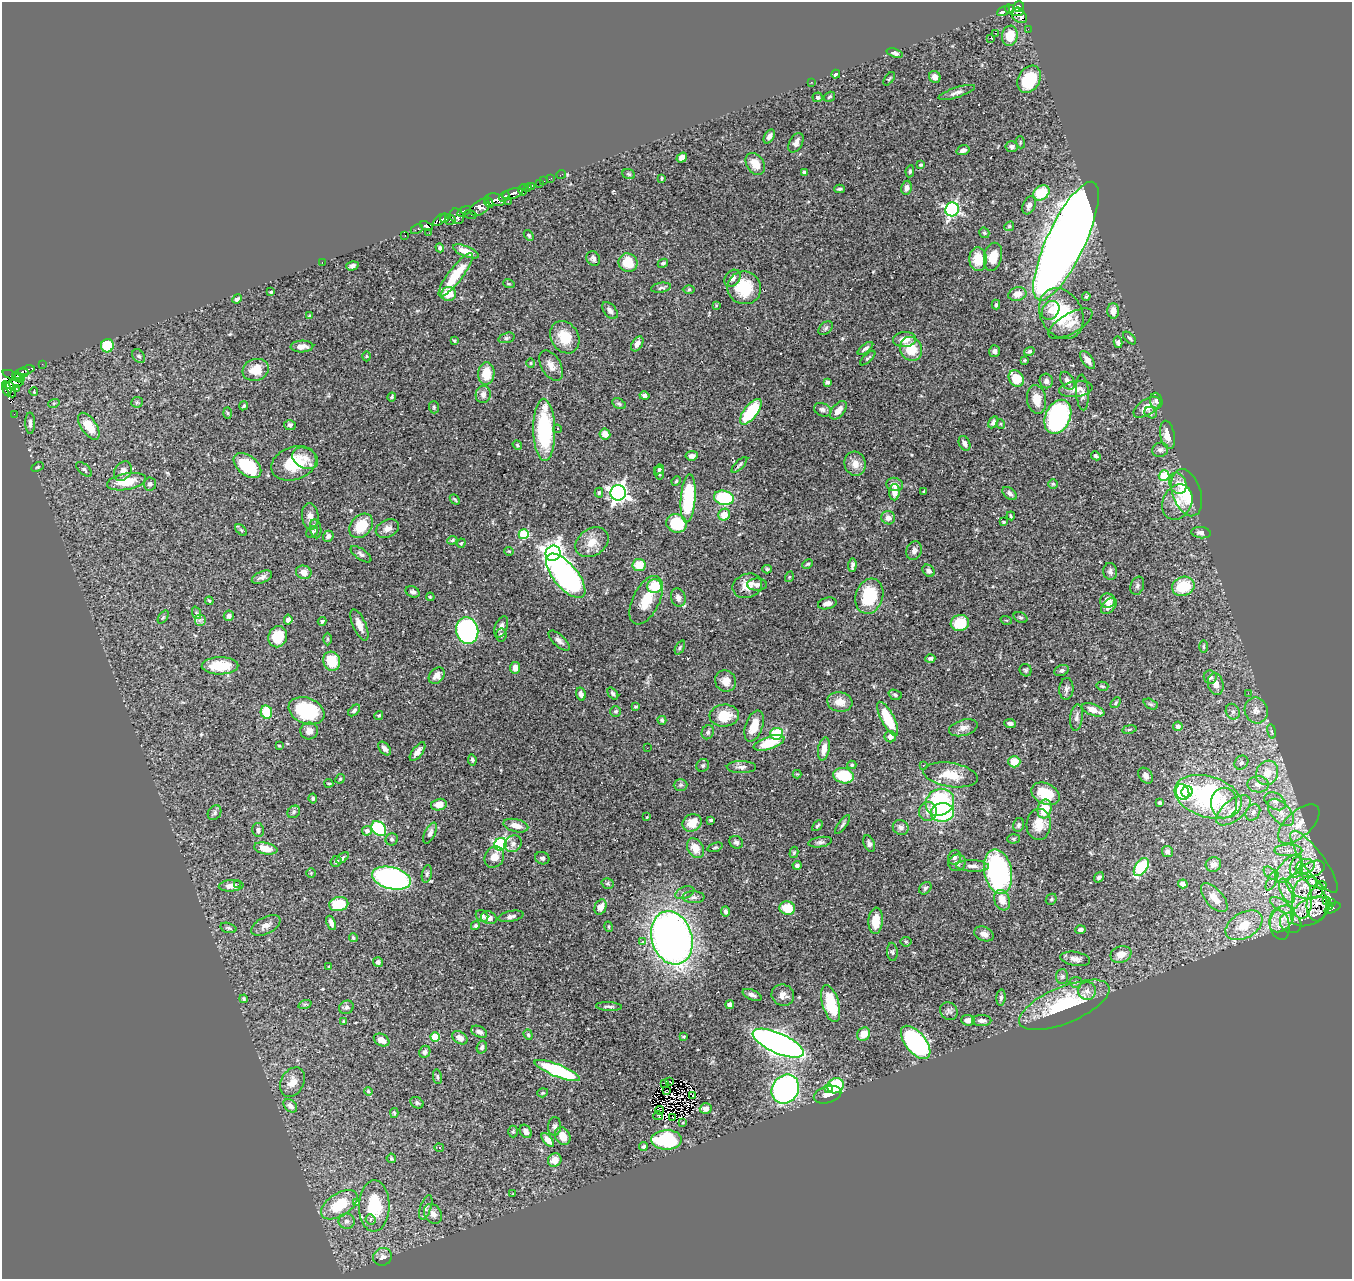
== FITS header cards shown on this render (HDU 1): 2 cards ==
NAXIS1  =                 1350
NAXIS2  =                 1277

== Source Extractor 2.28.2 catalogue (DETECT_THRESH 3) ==
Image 1350 x 1277 px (HDU 1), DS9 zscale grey, 1 PNG px = 1 image px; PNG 1354 x 1281 px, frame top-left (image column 1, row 1277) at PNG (2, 2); each listed source drawn as its Kron ellipse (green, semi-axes under 4 px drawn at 4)
Background 0.555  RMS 0.029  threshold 0.0863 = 3 sigma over >= 5 px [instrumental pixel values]
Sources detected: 533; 5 with non-positive FLUX_AUTO (blend fragments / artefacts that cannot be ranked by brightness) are neither listed nor drawn; of the other 528, the 500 brightest by FLUX_AUTO listed and drawn (28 fainter detections omitted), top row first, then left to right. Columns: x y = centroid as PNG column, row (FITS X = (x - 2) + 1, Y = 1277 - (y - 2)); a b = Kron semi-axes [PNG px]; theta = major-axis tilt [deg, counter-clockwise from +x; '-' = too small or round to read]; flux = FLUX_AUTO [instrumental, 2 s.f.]
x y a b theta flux
1019 7 5 5 - 220
1009 9 5 4 - 110
1004 11 7 4 25 130
1017 12 6 4 6 220
1019 16 8 6 -39 130
1028 29 2 2 - 5.9
995 33 2 2 - 2700
1010 36 10 8 80 34
990 39 3 2 - 1.7
895 53 8 4 -17 6
836 74 4 3 - 3.8
935 77 6 5 - 10
889 79 8 4 54 2.4
1029 79 14 10 59 82
811 82 2 2 - 4.7
957 92 19 5 18 8.5
818 97 5 5 - 3.4
829 97 6 4 34 3
769 136 8 5 58 9.1
1020 142 6 4 -73 2.1
796 143 10 6 61 11
1012 147 6 5 - 6.9
963 150 7 4 16 6.5
682 158 6 4 36 15
755 164 12 8 -56 28
921 165 4 3 - 2.6
910 171 6 4 81 3.1
804 172 3 3 - 4.4
561 174 5 2 - 7.1
629 174 6 5 - 2.7
551 178 4 2 - 4.4
662 178 4 3 - 2.2
543 181 3 2 - 9
539 183 3 3 - 22
531 186 4 3 - 69
527 187 3 2 - 8.6
907 188 7 5 81 8.3
840 189 5 3 - 3.5
523 190 6 4 86 120
1041 193 9 7 37 66
513 194 11 5 18 450
504 196 6 4 41 230
495 200 10 6 -8 460
508 201 3 2 - 13
489 203 5 4 - 260
1029 205 9 6 66 9.5
480 207 11 7 35 310
952 209 7 6 - 420
464 211 7 4 29 190
470 214 6 3 -20 82
457 216 8 6 -55 270
445 218 5 4 - 190
440 220 8 4 43 240
450 220 5 3 - 81
426 226 7 4 -23 110
1009 226 5 4 - 2.2
417 229 6 3 27 20
429 233 2 2 - 1.9
984 233 5 5 - 3.2
529 235 6 4 -50 2.8
405 236 3 2 - 12
1066 241 65 19 65 3600
440 248 4 3 - 3.1
466 251 14 5 -22 26
993 257 14 9 78 31
593 259 8 6 -50 5.4
978 259 12 8 -85 38
322 262 3 2 - 100
628 263 10 9 - 47
663 263 5 4 - 3.9
352 266 6 4 18 5.1
456 275 27 7 53 67
732 278 9 7 51 11
509 284 6 3 -18 2.2
661 288 10 5 9 4.8
744 288 17 16 - 80
689 289 6 4 1 2.6
271 292 3 3 - 2.2
448 294 7 7 - 31
1017 294 9 6 13 18
1086 296 4 3 - 2.3
237 299 5 3 - 4.2
716 305 4 3 - 1.8
996 305 5 4 - 3.3
610 310 10 6 -50 6.9
1051 310 10 8 53 13
1113 311 8 5 -88 12
1061 314 27 20 -60 120
309 316 4 4 - 2.1
1070 323 25 10 30 23
825 328 8 5 42 4.4
565 337 17 13 -59 46
506 338 8 5 18 3.6
1130 338 8 4 -43 3.1
905 339 11 7 4 21
454 340 3 3 - 2.3
1118 342 6 4 -78 4
637 344 8 5 59 9.7
107 346 6 6 - 65
302 347 11 6 3 13
865 348 9 4 37 5.6
911 349 12 10 -64 44
994 351 6 5 - 5.4
1029 351 5 4 - 3.8
139 356 7 5 -50 4.9
367 356 5 3 - 1.8
868 358 9 4 42 3.5
1024 360 3 3 - 2.2
1088 360 10 5 -54 14
530 363 5 3 - 1.9
42 364 3 2 - 2.1
551 366 16 9 -59 15
26 370 8 3 17 63
256 370 13 11 19 33
486 373 11 8 85 40
20 374 9 4 19 84
13 376 11 3 -23 50
20 378 5 3 - 150
1016 379 9 7 -53 53
1046 381 7 6 - 6.8
1067 381 10 6 -61 8.9
827 382 4 3 - 4.1
14 384 10 4 15 140
7 389 7 3 -75 78
11 389 8 4 -70 120
16 389 3 3 - 37
1076 389 17 8 7 16
34 391 4 2 - 2.1
1082 392 18 6 -86 11
483 394 8 7 - 10
644 396 5 4 - 6.1
392 397 4 4 - 2.7
1037 399 14 9 -81 25
1156 401 8 6 -75 5.2
137 402 6 5 - 2.7
54 403 6 3 18 2.3
619 404 7 4 -30 3.5
244 406 5 3 - 2.8
434 407 6 5 - 3.2
1147 407 15 7 32 21
823 410 9 6 -25 6.8
838 410 11 6 50 17
751 412 15 6 52 120
228 413 6 3 -88 2.3
1151 413 7 5 -30 3.7
14 414 2 2 - 2.6
1058 417 18 12 65 320
993 422 6 4 60 5.9
30 423 11 5 -89 7.2
1001 424 5 3 - 1.8
290 425 6 5 - 4.6
89 426 15 7 -57 45
557 429 4 4 - 2.7
544 430 31 11 -89 180
605 434 5 5 - 18
1167 435 14 7 -78 21
964 443 8 5 -63 8.1
517 445 5 4 - 2.4
1160 450 8 7 - 5.9
692 456 6 4 7 9.2
1096 456 5 4 - 3.8
305 458 13 10 -28 16
294 463 23 16 20 65
855 464 12 10 -74 18
739 465 10 4 45 3.8
247 466 16 9 -39 91
38 467 6 4 27 2.4
84 469 9 5 -43 3.9
659 469 5 4 - 3.2
123 471 11 8 56 11
659 473 6 5 - 3.6
1164 476 5 5 - 97
676 481 5 4 - 2.7
126 482 20 8 11 35
1178 483 11 8 -69 15
150 484 6 6 - 5.2
895 484 8 6 -16 14
1053 484 5 5 - 2.8
924 491 4 2 - 2.1
895 492 8 5 88 17
599 493 5 4 - 3.2
618 493 7 7 - 910
1010 493 8 5 -37 6.3
1187 493 24 14 -72 76
688 498 24 7 85 170
724 498 10 7 -12 130
455 499 6 2 -48 2.3
1177 502 18 14 63 28
724 515 6 5 - 24
310 516 13 8 -82 11
1011 516 4 3 - 2.3
888 518 7 6 - 9.8
1004 522 3 3 - 3.4
677 523 10 9 - 68
361 526 13 10 48 57
316 529 9 5 -82 4.7
387 529 12 8 26 13
241 530 7 4 -44 2.9
312 532 7 5 44 3.8
1201 533 9 5 -6 8
524 534 5 5 - 120
328 536 6 5 - 5.6
452 540 5 4 - 2.5
592 542 18 13 35 28
461 543 5 4 - 2
509 551 5 4 - 2.3
914 551 9 7 69 7.5
553 553 8 7 - 1200
361 554 12 5 -35 5.9
808 564 5 3 - 2.4
639 565 6 6 - 36
852 565 6 3 84 5.6
767 569 4 3 - 2.7
929 571 7 5 -44 6.3
1110 571 8 7 - 6.8
304 572 8 6 -12 15
566 576 27 12 -51 650
262 577 11 5 23 7.7
789 577 5 3 - 1.7
757 585 10 6 -1 7.5
654 586 7 7 - 59
747 586 15 12 20 24
1137 586 9 6 70 4.8
1183 586 11 9 19 65
413 592 7 5 -24 6
869 596 18 13 71 88
430 597 4 3 - 2
678 597 9 7 -72 10
646 600 26 13 64 44
209 601 4 3 - 2.2
1107 601 7 7 - 17
827 603 9 5 13 10
1109 606 9 6 47 12
197 613 6 4 -70 3.1
229 616 5 5 - 6.6
163 617 7 4 53 2.5
1020 617 7 5 -26 3.6
200 620 6 6 - 5.1
288 620 5 4 - 10
1006 620 6 3 -18 1.9
322 621 4 3 - 3.1
960 623 9 8 - 58
359 625 17 6 -67 18
501 627 11 6 69 8.2
467 631 13 11 -75 470
501 635 6 5 - 4.1
278 637 11 9 70 57
327 639 6 4 90 2
559 641 13 6 -42 7.9
680 647 7 4 64 3.1
1203 647 6 3 90 2.2
930 658 5 4 - 4.6
332 661 10 8 -67 53
220 666 18 8 1 59
515 668 6 5 - 14
1026 670 6 6 - 3.6
1062 670 7 5 24 4.9
437 676 9 7 48 12
1210 677 7 6 - 6.5
726 681 11 10 - 16
1216 684 11 7 -78 14
1102 686 6 4 -15 2.8
1066 689 11 7 86 6.5
613 693 7 4 -50 4.8
1248 693 3 3 - 2.5
581 694 7 4 -76 8.8
895 695 7 5 -21 3.7
840 702 12 10 -10 22
1116 703 6 4 48 2.9
1151 704 7 5 -27 3.4
635 707 3 3 - 2.4
354 710 7 4 45 3.9
1093 710 12 5 -21 18
1256 710 13 11 -71 16
307 711 18 13 -21 130
616 711 5 5 - 3.1
266 712 7 5 -77 57
1233 712 8 6 -60 6.5
379 715 4 4 - 2.8
724 715 14 11 5 47
1076 718 13 6 83 7.8
888 719 19 6 -62 76
662 720 4 4 - 3
1010 723 6 4 -8 6.8
754 726 16 8 70 32
1178 726 5 4 - 7.6
963 728 15 8 16 11
1129 729 7 3 9 2.5
309 731 9 8 - 13
1272 731 7 3 -81 3
708 732 7 6 - 4.3
777 734 6 6 - 80
890 737 6 5 - 10
769 743 16 6 19 55
279 745 3 3 - 2.1
647 748 2 2 - 4.9
385 749 8 5 -48 7.7
824 749 11 5 80 16
418 752 11 5 53 11
472 760 5 4 - 3.8
1014 762 6 6 - 28
1241 763 7 6 - 6
703 765 7 6 - 3.7
852 765 4 4 - 2.6
923 765 3 3 - 2.5
741 767 14 6 -1 7.6
1267 773 12 10 62 31
797 774 4 4 - 1.8
950 775 27 12 -9 45
844 776 10 7 -11 68
1146 776 9 6 -50 8.3
340 779 5 4 - 2.6
329 783 4 2 - 2.3
1258 784 11 8 -2 15
680 785 7 5 2 4.8
1183 792 8 6 -70 100
1187 792 6 5 - 95
1045 794 15 10 -26 52
1208 797 34 20 -17 310
313 798 5 4 - 3.2
1275 801 11 8 -31 13
940 802 15 13 33 180
1160 803 4 4 - 3.6
1224 803 15 13 89 29
439 805 8 5 12 19
1044 809 9 7 76 51
1233 810 20 10 38 29
928 811 9 9 - 13
294 812 7 5 47 3.9
942 812 12 9 6 160
1253 812 8 7 - 8.2
1281 812 16 9 -48 23
215 813 8 6 56 4.8
647 817 3 2 - 1.8
711 820 4 3 - 3.2
692 823 10 8 33 28
1039 824 15 12 87 29
1299 824 25 12 42 39
843 825 11 3 52 4.1
1018 825 7 5 78 4.1
516 826 12 6 -14 19
817 826 6 4 45 2.9
901 827 8 7 - 7.4
379 829 8 6 -47 160
258 830 7 6 - 6.1
367 831 5 4 - 6.6
430 833 11 5 65 7.5
392 839 6 6 - 4.5
1014 839 6 4 2 2.8
736 842 7 6 - 5.1
820 842 12 5 8 5.9
500 844 6 6 - 230
513 844 9 7 36 7.4
869 844 8 5 -67 6.2
715 847 8 4 18 3
266 848 12 5 -11 21
696 848 10 7 -57 24
1288 850 14 6 -1 14
1167 851 6 5 - 5.5
794 852 6 4 74 2.6
494 857 11 9 60 15
954 857 7 6 - 5.3
342 858 7 4 43 3
542 858 7 6 - 6.1
336 861 6 5 - 4.8
1314 862 37 10 -54 40
957 863 9 8 - 7.8
1213 864 8 7 - 11
797 865 4 4 - 5.1
973 866 16 5 -2 11
1305 866 9 7 21 11
1141 867 10 6 56 120
1297 867 10 6 78 11
1288 869 18 8 48 25
1312 869 13 7 22 11
998 872 22 13 -79 430
311 873 5 5 - 2.6
1270 873 7 5 -47 5.5
427 874 9 5 78 3.8
1099 877 5 4 - 4.9
391 878 20 11 -13 430
1272 880 11 4 64 6.8
1312 882 5 3 - 2.5
608 883 6 5 - 3.4
238 884 2 2 - 2.4
1183 884 5 4 - 13
1322 885 5 2 - 1.8
231 886 12 5 4 16
1305 886 19 12 -17 26
925 888 7 5 45 4.3
1287 891 13 6 -65 14
685 893 10 6 22 6.2
694 897 11 6 1 7.3
1214 898 18 8 -49 24
1051 899 6 5 - 2.7
1302 899 19 10 89 35
1002 900 10 7 -69 22
1327 901 4 3 - 2.8
1332 903 3 3 - 15
339 904 10 7 10 66
1317 904 17 10 90 12
1281 905 12 5 -33 11
1329 906 3 3 - 12
601 907 8 5 67 17
787 908 8 7 - 45
1333 908 8 4 28 78
726 911 5 4 - 5.4
1310 911 21 12 29 20
482 916 7 5 -39 8.2
511 916 13 5 12 7.1
489 918 8 6 -19 9.2
1282 919 15 10 53 27
876 921 13 7 86 32
331 923 7 4 -67 7.3
1291 923 11 9 -36 8.9
266 925 16 8 26 12
1244 925 20 12 30 40
1280 925 16 9 -78 18
475 926 4 4 - 3.1
609 927 5 3 - 1.8
228 928 8 5 -15 3.7
1080 930 5 4 - 6.9
984 934 10 7 -22 11
353 938 4 4 - 2.7
672 938 27 20 -73 1200
642 942 4 3 - 4.9
906 942 5 5 - 2.6
892 952 9 5 -84 3.6
1121 954 10 8 20 22
1075 959 15 7 -9 11
378 962 5 5 - 5.6
329 967 4 3 - 2.6
1062 976 7 6 - 4.4
1076 982 6 5 - 3.2
1087 991 9 9 - 11
752 995 10 5 -22 6.7
783 995 11 10 - 13
1001 998 8 4 85 4.1
244 999 4 3 - 3.3
305 1004 7 4 18 2.9
730 1004 4 4 - 8.4
831 1004 19 8 -74 73
1064 1005 48 18 23 150
609 1006 13 4 -3 5.7
346 1007 7 6 - 5.5
949 1011 9 8 - 6.7
968 1020 7 5 -5 11
982 1020 10 5 0 8.7
344 1021 3 3 - 1.9
479 1032 8 5 -26 8.7
864 1034 7 6 - 27
528 1035 5 4 - 2.7
435 1037 5 4 - 65
684 1037 4 2 - 1.9
460 1038 8 6 -34 10
382 1040 8 6 -29 15
916 1042 20 10 -51 330
778 1043 27 10 -24 1200
482 1047 6 5 - 4.9
425 1052 6 5 - 6.9
557 1071 24 6 -21 180
437 1077 7 4 -78 3.2
670 1081 4 2 - 2.7
292 1082 16 11 61 20
665 1083 4 2 - 2.7
835 1086 8 7 - 95
828 1088 4 4 - 5.9
785 1089 15 13 59 470
368 1091 4 4 - 2.3
666 1091 3 2 - 1.8
543 1093 5 4 - 2.8
692 1095 3 2 - 2.4
827 1095 14 8 16 14
417 1103 7 5 -27 4
290 1106 8 5 -41 9.1
706 1109 6 5 - 11
660 1110 4 2 - 2
394 1113 5 3 - 2.7
658 1116 5 2 - 3.9
673 1117 2 2 - 2.1
683 1122 4 3 - 2.2
555 1126 9 6 88 6.1
526 1131 7 5 -55 9.8
513 1132 6 5 - 2.5
563 1136 9 7 -61 23
548 1140 8 4 -50 13
666 1140 15 9 1 220
643 1147 4 3 - 3.7
439 1148 5 3 - 2.6
391 1158 5 4 - 3.4
555 1160 7 6 - 21
513 1194 3 2 - 2.2
357 1202 3 2 - 21
339 1205 20 11 33 70
374 1206 26 15 89 92
426 1207 13 5 72 6.7
433 1214 11 8 -57 11
370 1219 5 5 - 4.9
347 1221 8 7 - 6.9
383 1257 9 8 - 8.7
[28 fainter detections neither listed nor drawn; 5 non-positive-flux detections neither listed nor drawn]